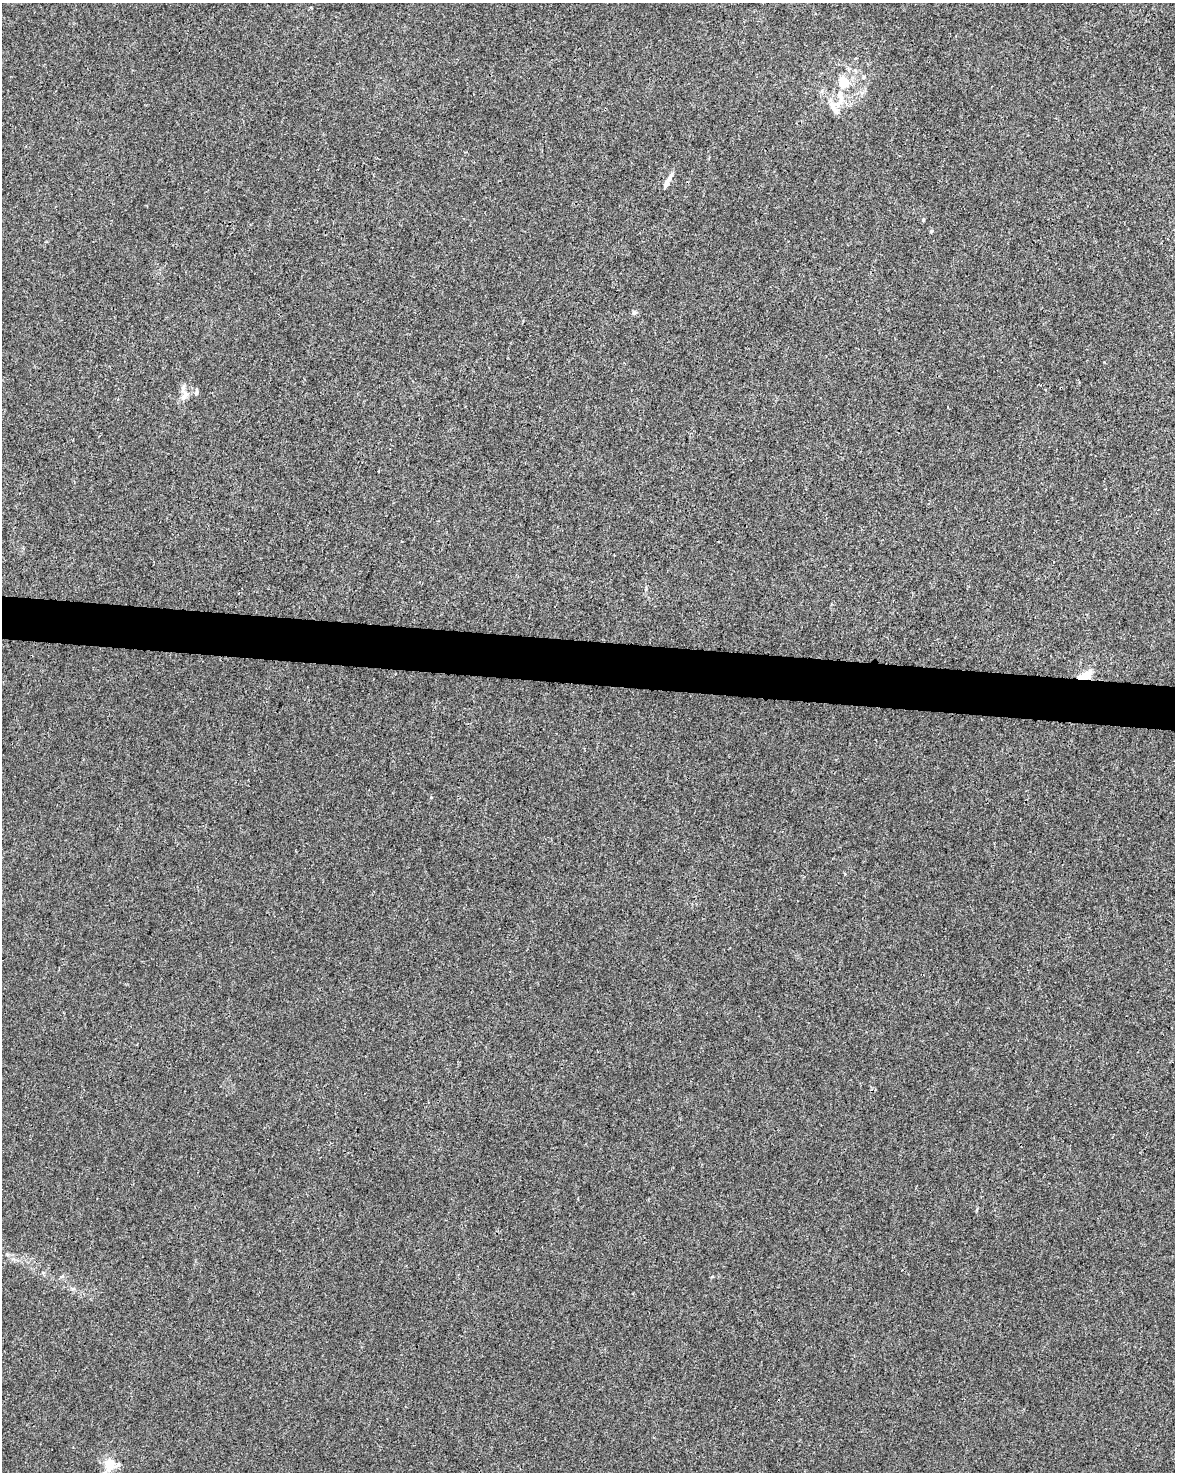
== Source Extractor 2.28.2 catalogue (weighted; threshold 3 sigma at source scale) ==
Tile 6 of 4 x 3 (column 2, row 2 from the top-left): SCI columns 1174-2346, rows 1699-3168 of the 4700 x 4923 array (HDU 1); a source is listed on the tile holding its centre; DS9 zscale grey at full resolution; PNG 1177 x 1474 px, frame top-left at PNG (2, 3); no overlay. Shown black and unused: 3% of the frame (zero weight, under 3 of 4 exposures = <1% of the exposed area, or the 3 px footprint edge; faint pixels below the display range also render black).
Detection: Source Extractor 2.28.2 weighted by HDU 2 'WHT'; one run over the whole footprint, this tile lists its part. Background 0.00168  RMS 0.0028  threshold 0.0124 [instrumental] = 3 sigma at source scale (4.5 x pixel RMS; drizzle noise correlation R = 1.50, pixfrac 1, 0.0396/0.0396 arcsec/px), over >= 5 px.
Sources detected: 14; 3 inside a brighter listed object's ellipse — not listed separately; the other 11 listed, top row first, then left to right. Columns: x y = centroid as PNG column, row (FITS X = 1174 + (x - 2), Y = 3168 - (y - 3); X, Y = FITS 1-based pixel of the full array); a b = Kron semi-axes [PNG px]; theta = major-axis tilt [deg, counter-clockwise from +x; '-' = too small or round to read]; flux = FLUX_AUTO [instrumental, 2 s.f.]
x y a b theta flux
843 82 5 5 - 15
840 95 13 9 -62 2.5
837 104 16 8 23 2.8
668 181 21 5 65 1.9
923 220 5 3 - 0.42
931 231 5 4 - 0.42
634 312 6 6 - 0.6
196 391 9 4 80 0.52
184 396 14 8 63 1.9
1086 675 17 8 30 3.8
109 1464 18 14 82 3.8
Overlapping masked pixels (flux is a lower limit): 1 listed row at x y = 1086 675
Isophote crosses this tile's border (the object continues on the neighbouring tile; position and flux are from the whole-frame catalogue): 1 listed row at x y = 109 1464
Unlisted compact peaks at least as high as the median listed source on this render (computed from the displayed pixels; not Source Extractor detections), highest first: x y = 431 797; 712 1277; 1104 362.